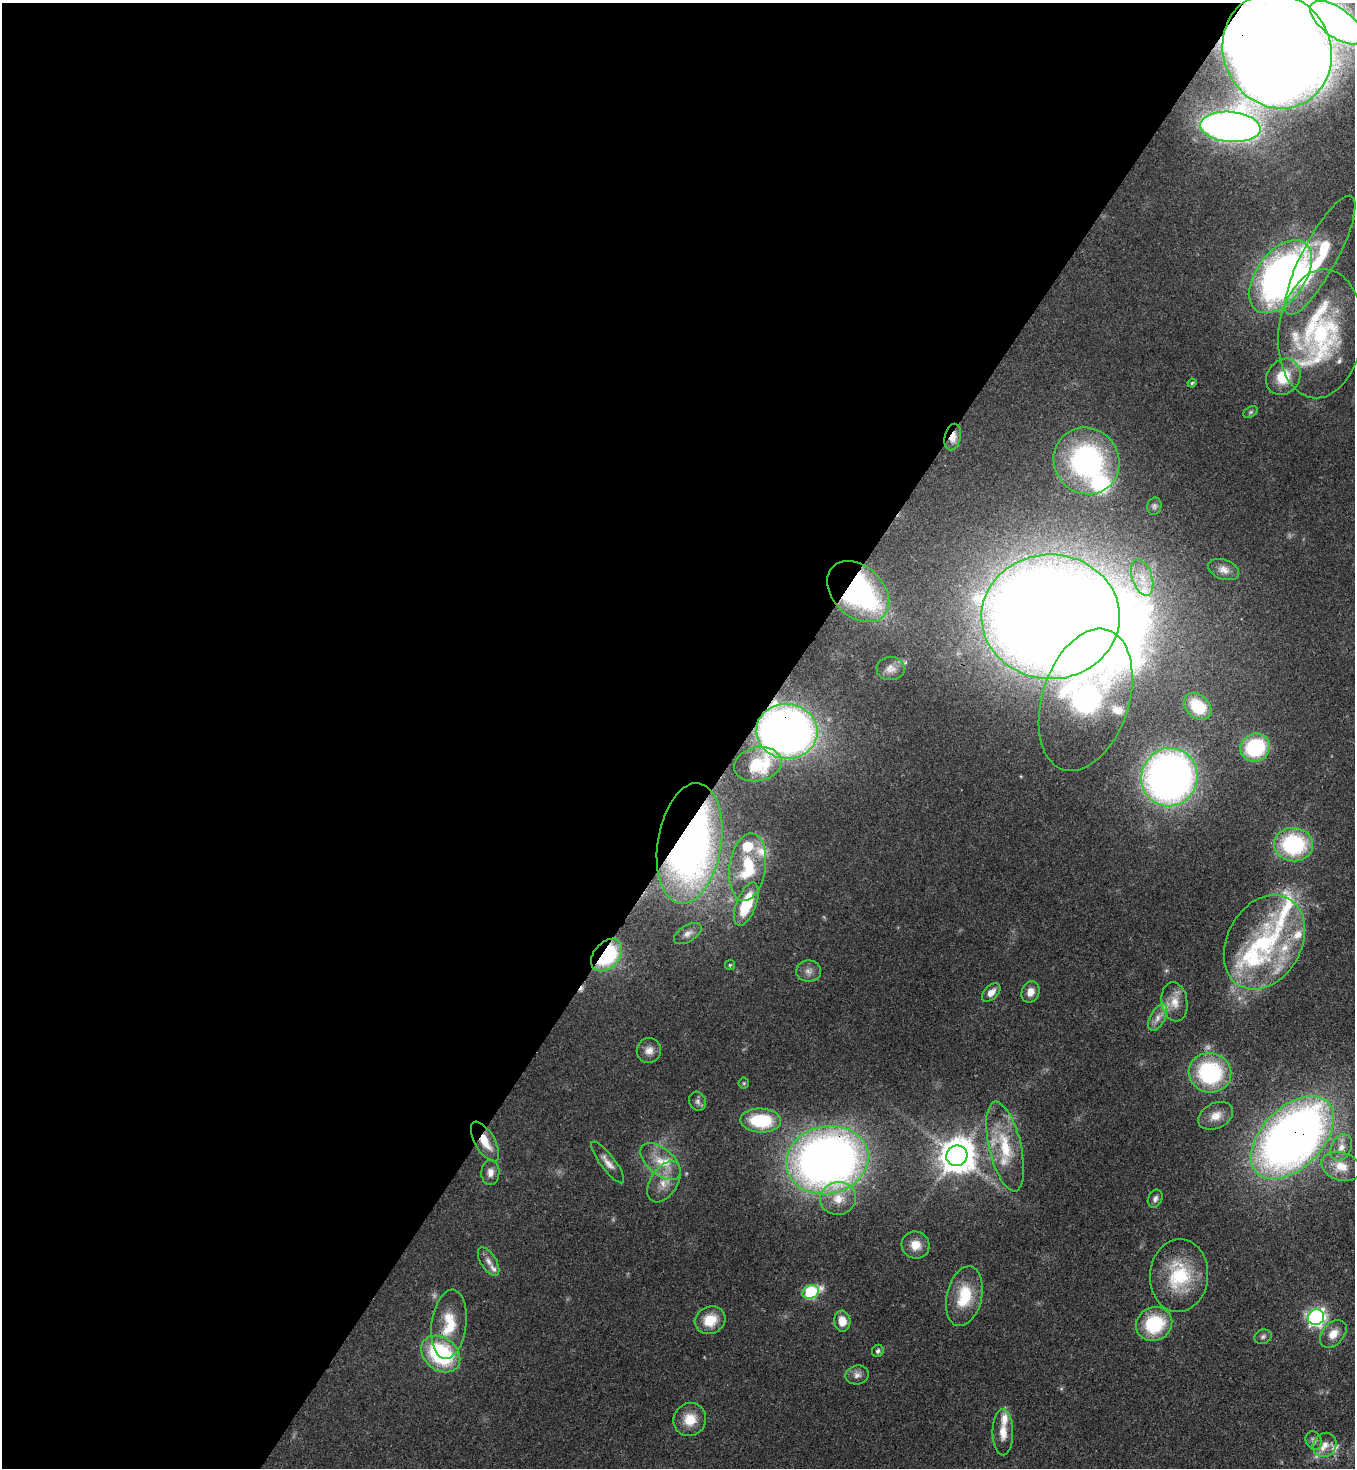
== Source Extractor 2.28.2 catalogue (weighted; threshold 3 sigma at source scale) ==
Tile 5 of 4 x 4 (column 1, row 2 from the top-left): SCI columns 370-1722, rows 2990-4455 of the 6007 x 5984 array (HDU 1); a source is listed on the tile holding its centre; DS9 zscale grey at full resolution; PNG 1357 x 1470 px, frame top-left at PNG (2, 3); each listed source drawn as its Kron ellipse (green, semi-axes under 4 px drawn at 4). Shown black and unused: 55% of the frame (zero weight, under 3 of 4 exposures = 7% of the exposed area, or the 3 px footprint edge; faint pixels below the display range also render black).
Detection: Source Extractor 2.28.2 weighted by HDU 2 'WHT'; one run over the whole footprint, this tile lists its part. Background 0.0668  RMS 0.0037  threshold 0.0167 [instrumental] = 3 sigma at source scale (4.5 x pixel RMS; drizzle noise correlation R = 1.50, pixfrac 1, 0.05/0.05 arcsec/px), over >= 5 px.
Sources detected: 97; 1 too faint to see at this stretch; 2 inside a brighter object's white glare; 1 cosmic-ray / hot-pixel residue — neither listed nor drawn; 19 inside a brighter listed object's ellipse — not listed separately; the other 74 listed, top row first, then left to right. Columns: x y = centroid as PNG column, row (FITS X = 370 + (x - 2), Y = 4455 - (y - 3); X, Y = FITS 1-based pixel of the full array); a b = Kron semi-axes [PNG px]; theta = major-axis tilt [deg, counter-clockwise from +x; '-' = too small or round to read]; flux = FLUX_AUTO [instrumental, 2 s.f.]
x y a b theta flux
1337 23 31 14 -36 200
1277 51 59 53 -63 1000
1230 127 30 15 -5 280
1320 255 67 17 62 26
1280 276 41 24 55 200
1320 334 64 42 83 67
1283 377 19 16 54 11
1192 383 4 4 - 0.49
1251 412 8 5 27 0.73
953 437 13 8 77 4.2
1086 461 34 32 -51 80
1154 506 9 7 76 1
1224 570 16 9 -20 2.8
1142 577 19 10 -72 5.8
858 592 35 25 -44 77
1050 617 69 62 -1 1000
890 668 14 11 -2 2.6
1086 700 73 43 72 120
1198 706 15 11 -43 13
787 731 30 27 -5 290
1255 748 15 13 26 32
758 764 24 17 11 18
1169 777 29 28 - 220
690 843 61 32 81 240
1294 845 20 17 -5 39
748 867 34 18 81 18
746 904 23 9 69 20
688 934 15 8 31 2.2
1264 942 50 37 61 52
607 955 19 12 49 41
730 965 5 5 - 0.51
809 971 12 10 -1 2.5
1030 992 11 8 67 3.3
991 993 11 6 44 2.9
1175 1002 20 13 -81 5.4
1158 1018 15 7 63 3
649 1050 12 12 - 3.1
1210 1073 21 19 -12 43
744 1083 5 5 - 0.5
698 1101 10 8 -63 1.4
1216 1116 18 12 26 4.8
761 1121 20 12 -3 24
1292 1137 50 30 45 320
485 1142 22 9 -60 7.2
1005 1146 46 16 -77 18
1341 1147 14 10 64 3.6
957 1156 10 10 - 950
827 1160 41 34 12 330
660 1161 24 13 -41 8.3
608 1162 25 7 -53 3.1
1341 1166 20 14 -17 6.5
490 1172 12 9 89 2.6
664 1182 22 13 58 6.3
838 1198 18 16 13 7.9
1155 1199 9 7 66 1.5
916 1245 14 13 - 5.1
488 1261 16 7 -58 2.5
1179 1275 36 29 86 24
811 1292 8 6 22 43
964 1296 30 17 77 15
1316 1317 8 7 - 140
710 1320 16 13 26 8.9
842 1321 10 8 -84 4.4
449 1324 35 17 83 13
1154 1324 18 16 29 23
1333 1334 16 10 49 5
1263 1337 9 7 19 1.1
878 1351 6 5 - 0.97
441 1354 21 16 -38 41
857 1375 12 9 14 2.2
690 1419 17 16 - 7.7
1003 1432 23 10 -90 5.2
1314 1441 9 7 -69 1.5
1325 1445 12 11 - 3.5
Overlapping masked pixels (flux is a lower limit): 12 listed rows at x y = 1277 51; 953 437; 858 592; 1050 617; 787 731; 690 843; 607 955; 1210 1073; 1292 1137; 485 1142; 827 1160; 449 1324
Isophote crosses this tile's border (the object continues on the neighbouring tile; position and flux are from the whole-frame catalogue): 2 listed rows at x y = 1337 23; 1277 51